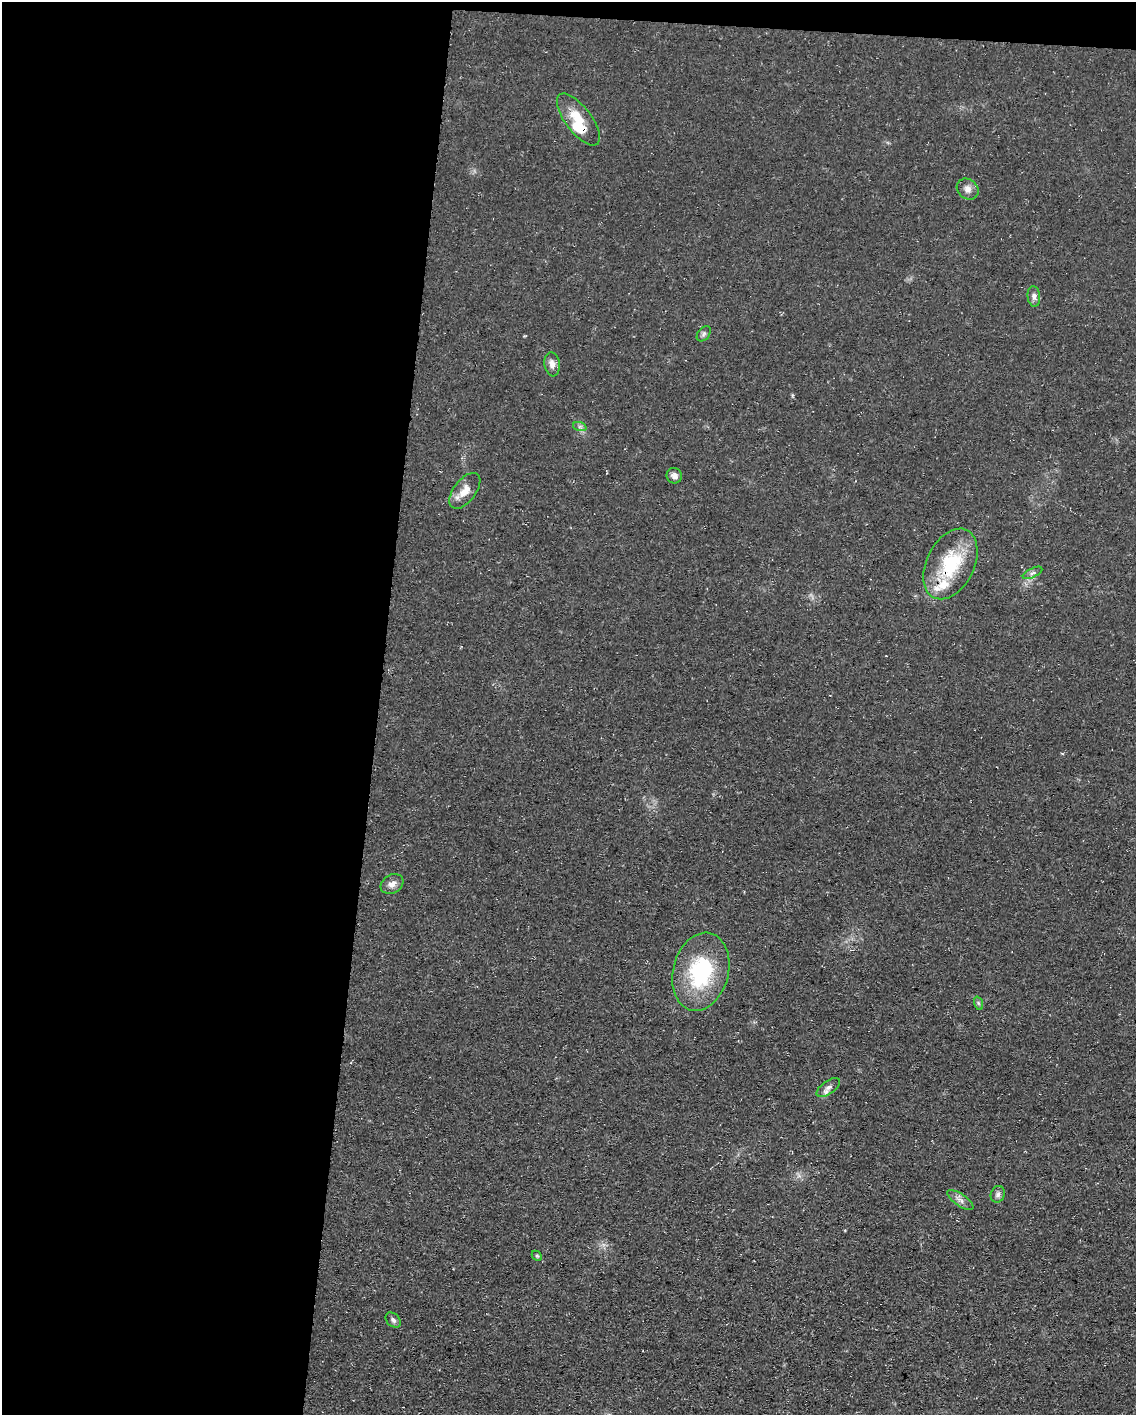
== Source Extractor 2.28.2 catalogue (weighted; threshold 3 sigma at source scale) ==
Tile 1 of 4 x 3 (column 1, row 1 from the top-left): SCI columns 1-1134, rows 3041-4453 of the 4538 x 4557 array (HDU 1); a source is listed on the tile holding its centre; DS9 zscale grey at full resolution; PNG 1138 x 1417 px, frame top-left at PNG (2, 2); each listed source drawn as its Kron ellipse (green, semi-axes under 4 px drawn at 4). Shown black and unused: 34% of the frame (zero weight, under 3 of 4 exposures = <1% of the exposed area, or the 3 px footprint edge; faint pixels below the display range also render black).
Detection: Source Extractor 2.28.2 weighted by HDU 2 'WHT'; one run over the whole footprint, this tile lists its part. Background 0.0698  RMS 0.0075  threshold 0.0339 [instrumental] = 3 sigma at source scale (4.5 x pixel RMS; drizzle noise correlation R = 1.50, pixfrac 1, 0.05/0.05 arcsec/px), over >= 5 px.
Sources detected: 21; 3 inside a brighter listed object's ellipse — not listed separately; the other 18 listed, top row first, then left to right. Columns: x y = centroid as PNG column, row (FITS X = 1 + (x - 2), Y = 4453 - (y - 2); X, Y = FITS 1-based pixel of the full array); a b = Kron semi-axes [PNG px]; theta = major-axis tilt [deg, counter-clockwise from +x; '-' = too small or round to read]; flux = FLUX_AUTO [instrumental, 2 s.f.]
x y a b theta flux
578 119 31 13 -53 18
968 189 12 9 -37 4.5
1034 296 10 6 -85 2.9
704 334 9 5 52 1.8
552 364 12 7 -83 4.8
580 427 7 4 -18 1.6
674 476 8 7 - 3.8
465 491 21 11 52 9.3
950 564 37 23 63 48
1033 573 10 4 26 2.2
392 884 12 9 31 4.9
701 972 40 27 75 70
978 1003 7 4 -71 1.4
828 1088 13 6 35 3.8
998 1194 8 7 - 2.4
960 1200 15 6 -35 3.7
537 1256 6 4 -44 0.98
393 1320 8 6 -46 2.3
Overlapping masked pixels (flux is a lower limit): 1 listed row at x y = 950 564